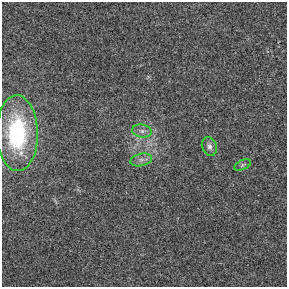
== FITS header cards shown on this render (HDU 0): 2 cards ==
NAXIS1  =                  285 / length of data axis 1
NAXIS2  =                  285 / length of data axis 2

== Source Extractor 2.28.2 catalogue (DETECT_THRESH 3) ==
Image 285 x 285 px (HDU 0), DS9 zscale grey, 1 PNG px = 1 image px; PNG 289 x 289 px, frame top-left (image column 1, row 285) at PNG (2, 2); each listed source drawn as its Kron ellipse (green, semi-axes under 4 px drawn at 4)
Background 6.12e-04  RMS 0.0069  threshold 0.0207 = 3 sigma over >= 5 px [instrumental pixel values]
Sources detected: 5; all 5 listed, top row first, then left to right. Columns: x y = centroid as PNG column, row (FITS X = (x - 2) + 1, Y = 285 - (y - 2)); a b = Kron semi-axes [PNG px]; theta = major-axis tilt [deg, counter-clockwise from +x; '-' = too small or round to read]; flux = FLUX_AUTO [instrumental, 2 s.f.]
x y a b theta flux
142 131 10 6 -10 2
17 133 38 20 -89 50
209 146 10 7 -67 1.9
141 160 11 6 13 2.3
243 165 9 4 25 0.86